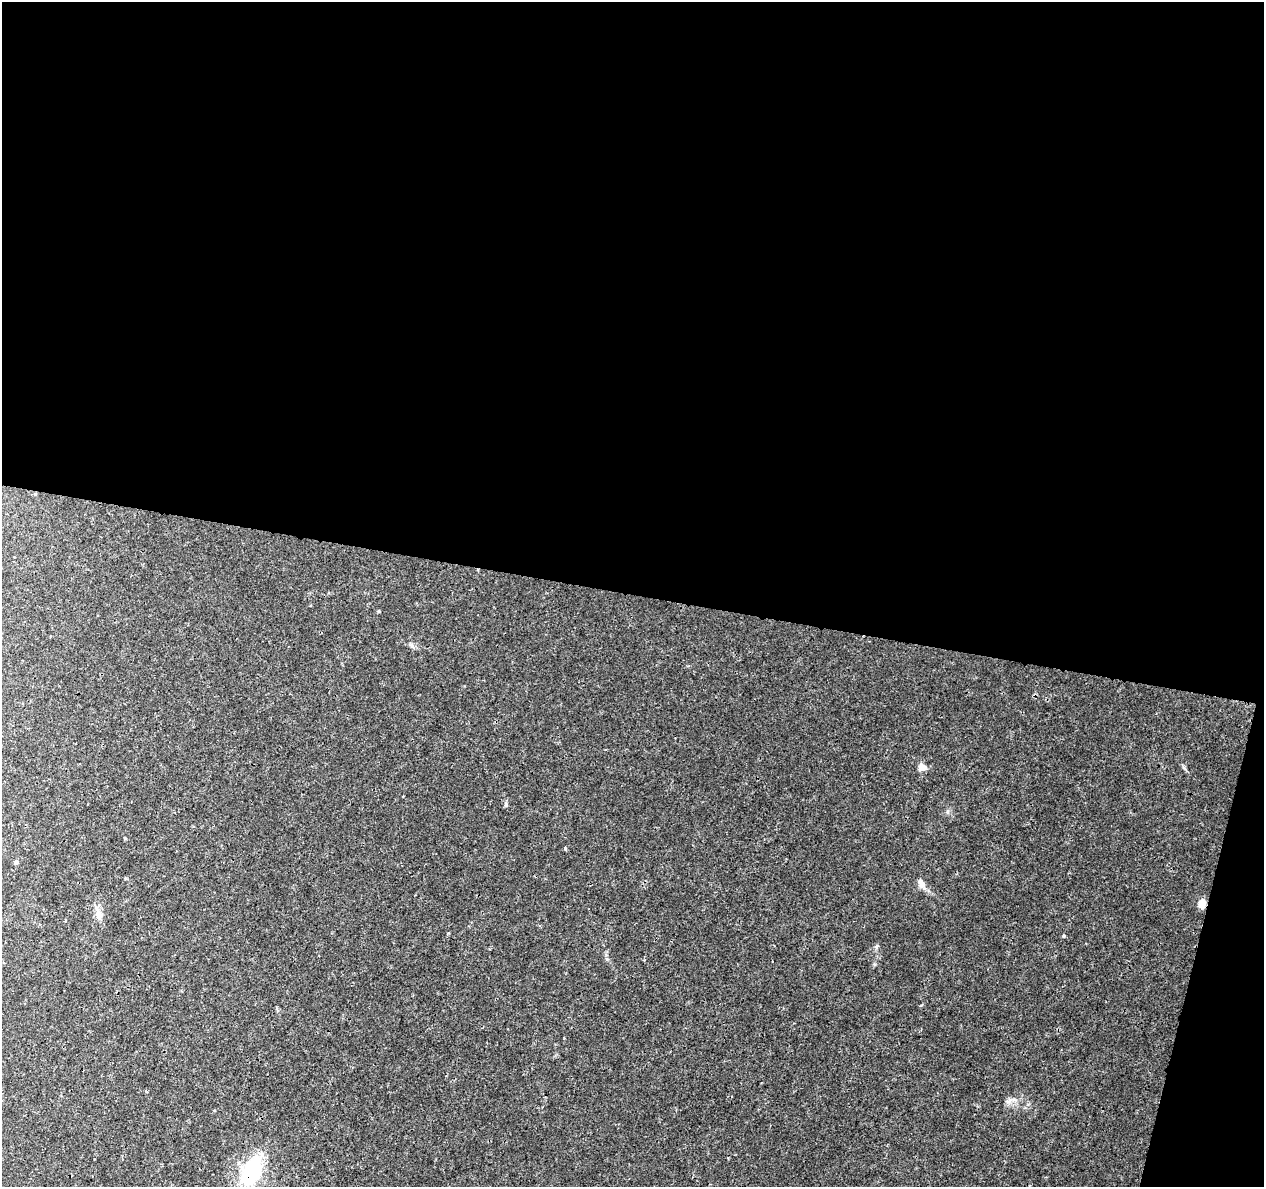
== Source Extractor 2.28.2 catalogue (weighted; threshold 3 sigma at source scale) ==
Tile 4 of 4 x 4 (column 4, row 1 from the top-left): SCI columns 3787-5048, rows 3781-4965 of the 5060 x 5251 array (HDU 1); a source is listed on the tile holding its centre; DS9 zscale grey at full resolution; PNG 1266 x 1189 px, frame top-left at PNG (2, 2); no overlay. Shown black and unused: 52% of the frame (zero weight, under 3 of 4 exposures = <1% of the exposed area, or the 3 px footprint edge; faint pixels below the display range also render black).
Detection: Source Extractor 2.28.2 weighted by HDU 2 'WHT'; one run over the whole footprint, this tile lists its part. Background 0.00727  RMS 0.0015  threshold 0.00661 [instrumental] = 3 sigma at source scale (4.5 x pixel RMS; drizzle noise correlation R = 1.50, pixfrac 1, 0.0396/0.0396 arcsec/px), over >= 5 px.
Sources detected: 12; all 12 listed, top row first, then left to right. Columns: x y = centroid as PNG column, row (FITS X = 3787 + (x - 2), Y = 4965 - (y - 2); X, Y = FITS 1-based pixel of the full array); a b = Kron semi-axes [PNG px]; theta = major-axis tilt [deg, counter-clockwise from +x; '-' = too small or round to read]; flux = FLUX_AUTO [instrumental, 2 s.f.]
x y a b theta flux
379 611 4 3 - 0.16
412 646 9 3 -45 0.26
922 767 5 5 - 2.3
506 804 8 4 -82 0.25
565 848 4 3 - 0.22
16 862 5 4 - 0.39
921 883 12 7 -65 0.87
1202 903 8 7 - 1.3
99 915 15 8 -74 0.98
1064 936 4 4 - 0.16
876 946 8 4 81 0.26
252 1171 23 13 63 12
Overlapping masked pixels (flux is a lower limit): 2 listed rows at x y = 1202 903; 252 1171